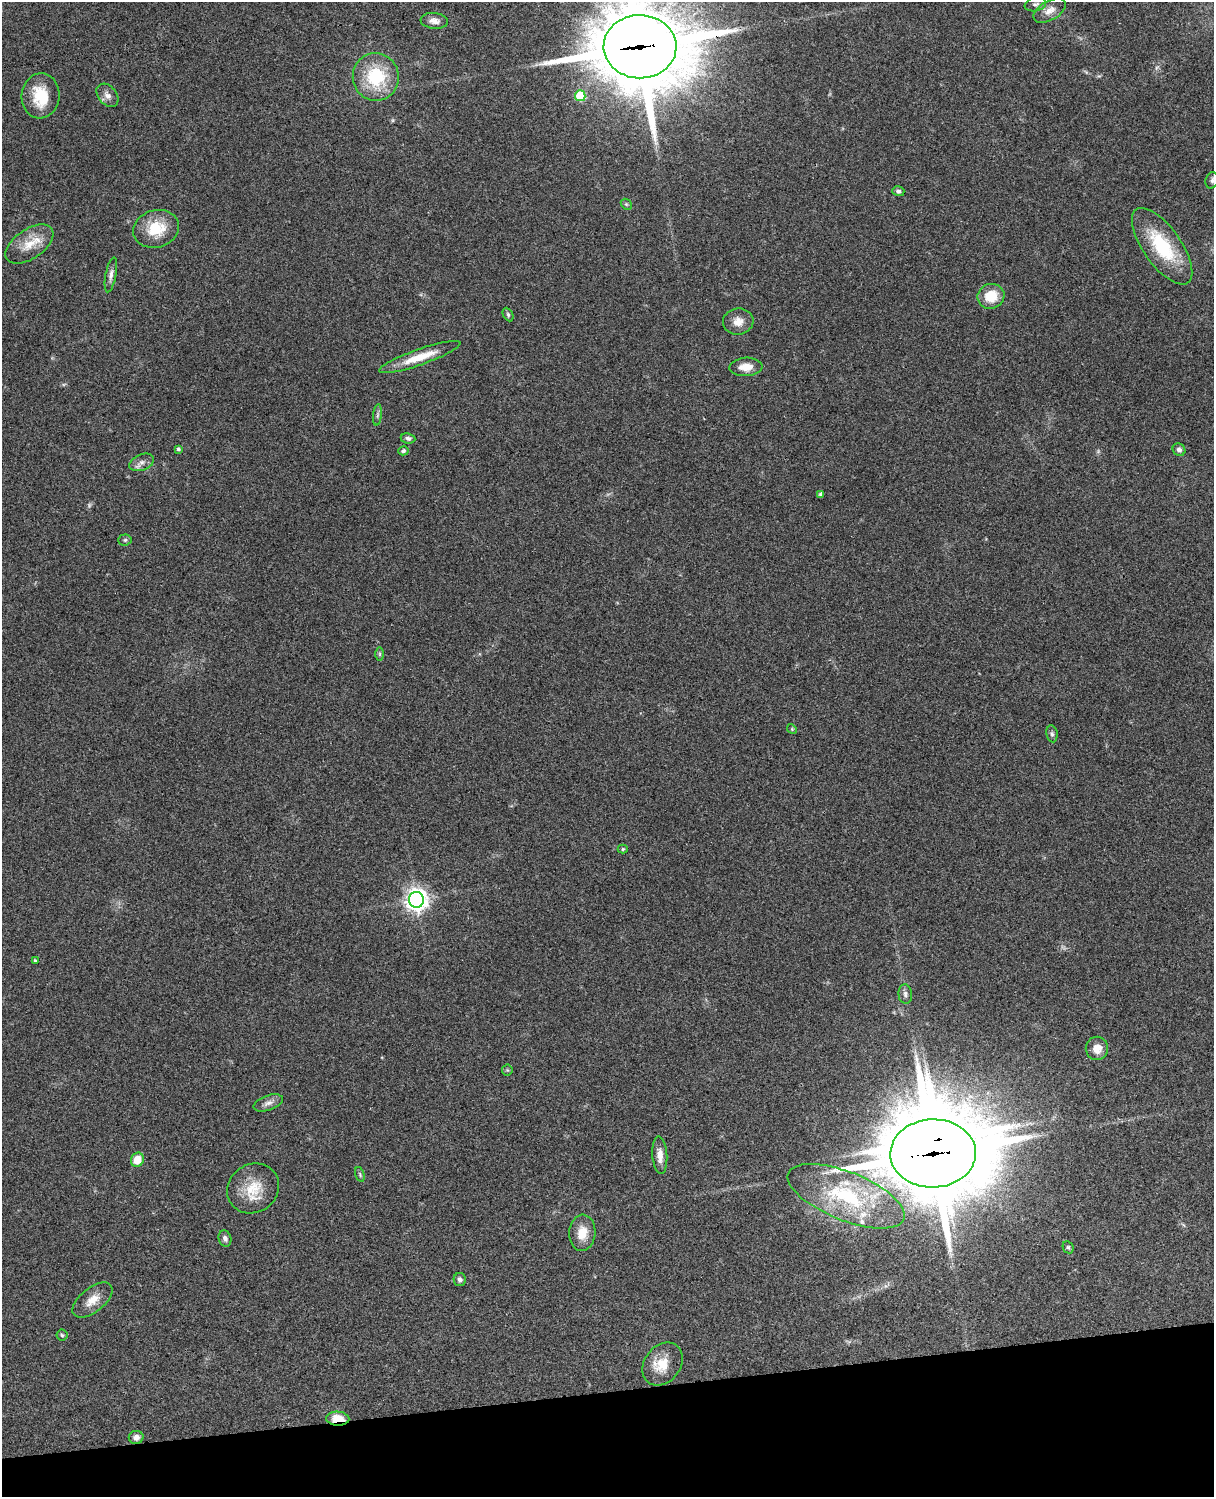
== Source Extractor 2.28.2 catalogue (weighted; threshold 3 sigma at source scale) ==
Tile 10 of 4 x 3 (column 2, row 3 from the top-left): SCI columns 1334-2545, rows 277-1771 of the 5088 x 4926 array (HDU 1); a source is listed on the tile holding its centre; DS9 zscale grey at full resolution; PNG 1216 x 1499 px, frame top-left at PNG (2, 2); each listed source drawn as its Kron ellipse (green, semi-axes under 4 px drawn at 4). Shown black and unused: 7% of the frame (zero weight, under 3 of 4 exposures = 6% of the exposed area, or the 3 px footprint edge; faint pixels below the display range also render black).
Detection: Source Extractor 2.28.2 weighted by HDU 2 'WHT'; one run over the whole footprint, this tile lists its part. Background 0.103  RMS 0.0065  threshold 0.0292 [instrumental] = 3 sigma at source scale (4.5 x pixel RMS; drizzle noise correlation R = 1.50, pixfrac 1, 0.05/0.05 arcsec/px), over >= 5 px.
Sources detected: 59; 1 too faint to see at this stretch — neither listed nor drawn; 5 inside a brighter listed object's ellipse — not listed separately; the other 53 listed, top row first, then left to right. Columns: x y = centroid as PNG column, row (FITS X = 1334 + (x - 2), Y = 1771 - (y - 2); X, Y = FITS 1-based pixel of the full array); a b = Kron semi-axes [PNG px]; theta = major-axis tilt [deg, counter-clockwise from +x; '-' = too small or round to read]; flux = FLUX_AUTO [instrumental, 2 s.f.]
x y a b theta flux
1035 4 11 7 11 2.3
1050 10 18 9 30 6.1
434 21 14 8 -5 4.1
640 47 36 31 -1 7400
376 77 24 23 - 36
107 95 13 9 -51 3.7
41 96 22 19 84 19
580 96 5 5 - 25
1212 180 8 6 74 1.8
898 191 6 5 - 1.4
626 204 6 4 -44 1
156 229 23 18 16 21
29 244 27 14 35 13
1162 246 45 19 -55 41
111 275 18 5 79 3
991 296 13 12 - 15
508 315 7 5 -64 1.2
738 322 15 13 8 6.3
420 357 43 8 19 15
746 367 16 9 3 7.5
377 415 11 4 85 1.5
408 438 7 5 -9 1.6
178 449 4 3 - 1.3
1179 450 7 6 - 2.1
403 451 5 4 - 1.2
142 462 13 8 22 3.5
821 494 4 4 - 1.6
125 540 6 5 - 1.2
380 654 7 4 90 0.99
792 729 5 4 - 0.76
1052 734 8 5 -80 1.5
623 849 5 4 - 0.86
416 900 8 7 - 470
35 960 4 3 - 0.78
905 994 10 7 -85 2.2
1097 1048 11 11 - 6.6
507 1070 5 5 - 0.98
268 1103 15 7 19 3.5
933 1153 43 34 2 8800
660 1155 18 7 -86 5.7
137 1160 7 6 - 10
360 1174 7 4 -72 1.1
253 1188 27 24 34 19
846 1196 62 24 -22 63
582 1233 18 13 86 10
225 1238 8 6 -73 2.2
1068 1247 6 5 - 1.1
460 1280 6 6 - 1.9
92 1300 24 12 39 9
62 1335 5 5 - 0.99
662 1364 23 18 52 14
338 1419 11 7 -2 12
136 1437 7 6 - 2.9
Overlapping masked pixels (flux is a lower limit): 3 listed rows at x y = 640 47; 933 1153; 338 1419
Isophote crosses this tile's border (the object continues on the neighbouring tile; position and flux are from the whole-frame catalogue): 1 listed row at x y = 640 47